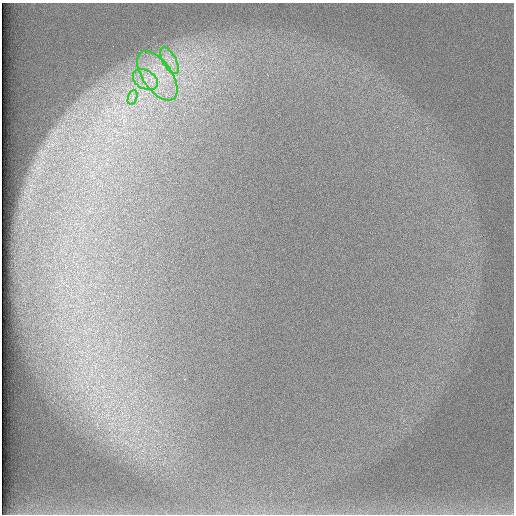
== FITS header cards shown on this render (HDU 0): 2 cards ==
NAXIS1  =                  512 /
NAXIS2  =                  512 /

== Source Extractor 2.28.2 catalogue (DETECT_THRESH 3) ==
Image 512 x 512 px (HDU 0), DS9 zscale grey, 1 PNG px = 1 image px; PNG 516 x 516 px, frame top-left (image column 1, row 512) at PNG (2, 3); each listed source drawn as its Kron ellipse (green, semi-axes under 4 px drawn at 4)
Background 97.7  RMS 2.9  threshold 8.67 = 3 sigma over >= 5 px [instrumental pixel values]
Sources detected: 4; all 4 listed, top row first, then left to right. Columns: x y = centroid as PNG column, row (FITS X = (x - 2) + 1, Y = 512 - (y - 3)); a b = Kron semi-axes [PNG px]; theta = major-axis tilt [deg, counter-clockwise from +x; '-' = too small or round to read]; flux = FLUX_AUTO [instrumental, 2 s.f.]
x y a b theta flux
169 61 15 6 -62 2000
157 76 28 14 -55 7700
145 80 13 9 -31 2400
133 97 7 4 70 630